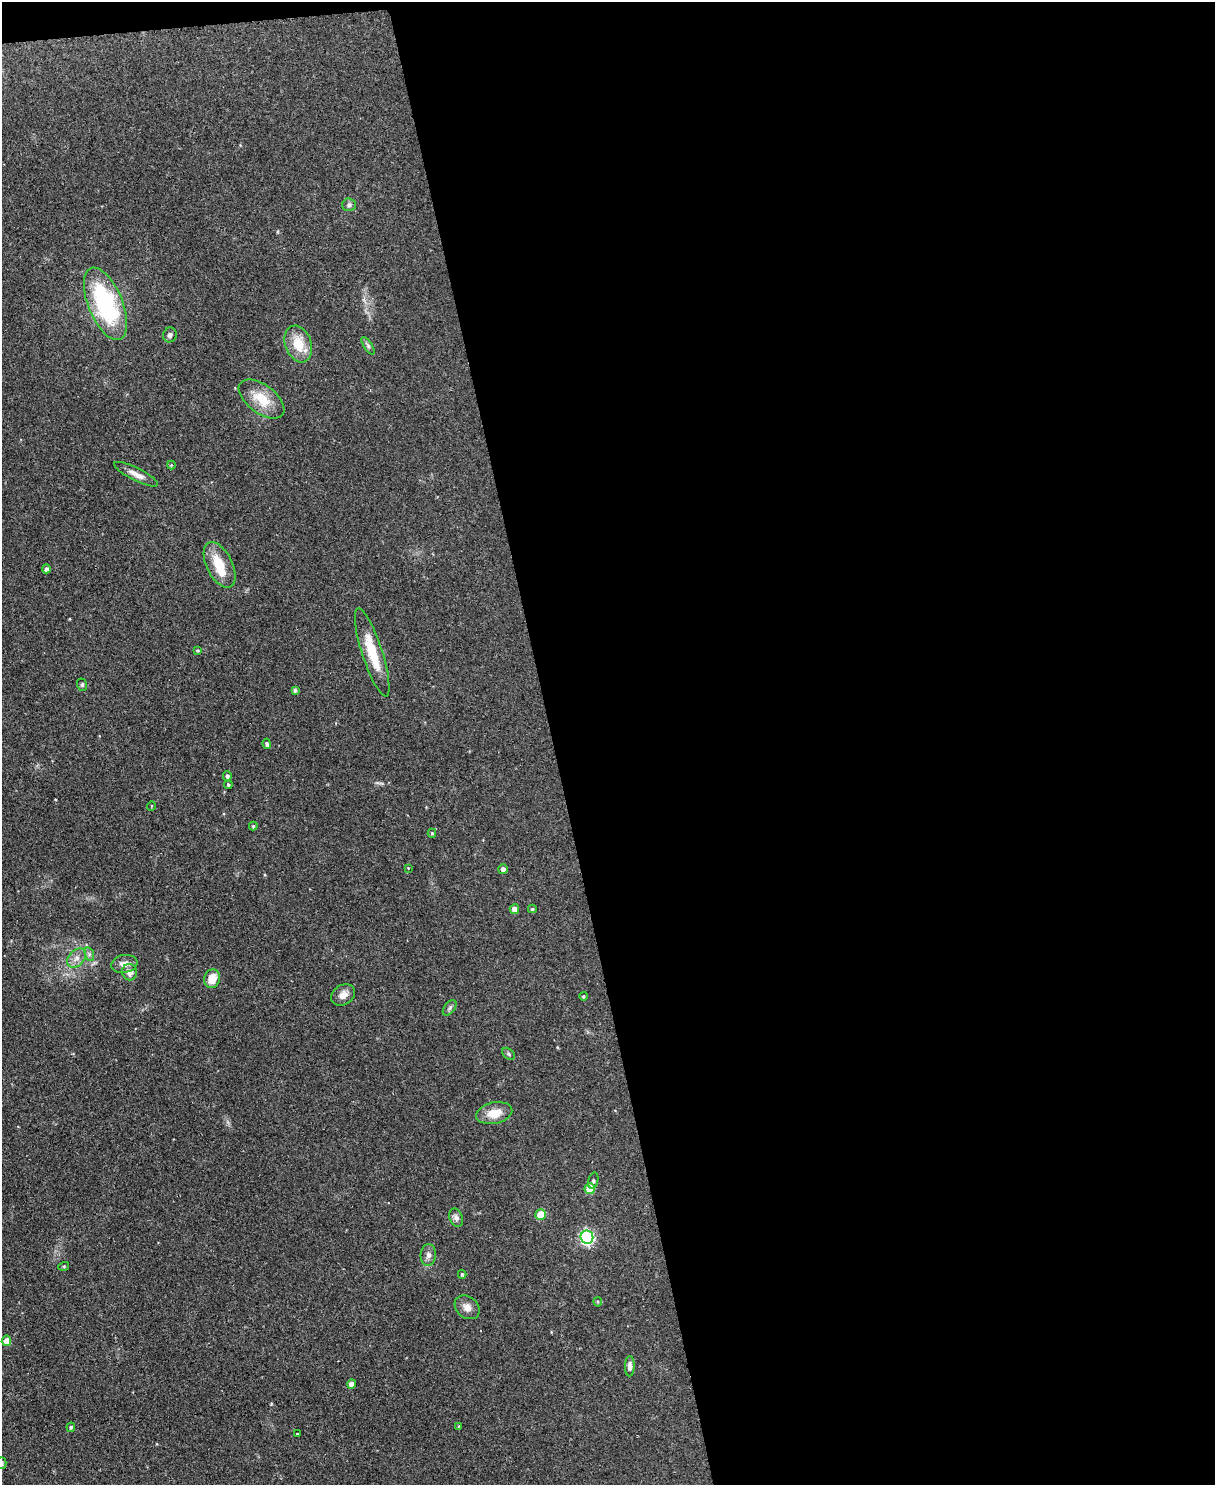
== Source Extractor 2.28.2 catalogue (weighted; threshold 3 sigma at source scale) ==
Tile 4 of 4 x 3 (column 4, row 1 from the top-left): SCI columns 3642-4854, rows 3104-4586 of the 4854 x 4838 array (HDU 1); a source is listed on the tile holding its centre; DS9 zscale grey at full resolution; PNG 1217 x 1487 px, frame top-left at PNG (2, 2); each listed source drawn as its Kron ellipse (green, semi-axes under 4 px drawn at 4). Shown black and unused: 55% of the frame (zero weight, under 2 of 3 exposures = <1% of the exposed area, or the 3 px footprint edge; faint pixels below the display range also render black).
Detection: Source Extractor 2.28.2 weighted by HDU 2 'WHT'; one run over the whole footprint, this tile lists its part. Background 0.123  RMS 0.0083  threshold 0.0374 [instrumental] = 3 sigma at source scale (4.5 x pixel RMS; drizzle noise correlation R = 1.50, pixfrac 1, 0.05/0.05 arcsec/px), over >= 5 px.
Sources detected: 52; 1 inside a brighter object's white glare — neither listed nor drawn; the other 51 listed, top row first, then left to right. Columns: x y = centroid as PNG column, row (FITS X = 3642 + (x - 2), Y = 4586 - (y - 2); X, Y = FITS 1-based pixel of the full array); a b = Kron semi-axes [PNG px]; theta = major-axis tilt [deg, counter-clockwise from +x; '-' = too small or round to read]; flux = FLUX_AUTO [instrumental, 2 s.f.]
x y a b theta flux
349 205 7 6 - 2.1
105 304 38 17 -68 96
170 335 7 6 - 2.3
298 344 19 13 -71 20
368 346 10 4 -57 1.8
262 399 26 14 -37 20
171 465 4 4 - 0.75
136 474 24 6 -27 6.3
220 565 24 13 -64 21
46 569 4 4 - 2.4
197 651 4 3 - 0.87
372 652 46 10 -72 26
82 685 6 5 - 1.1
295 690 4 3 - 1.6
267 744 5 4 - 1.8
227 776 5 4 - 2.1
228 785 4 4 - 1.2
151 806 5 3 - 0.57
253 826 4 4 - 1.2
432 833 4 4 - 1.2
408 868 4 3 - 0.57
503 869 5 4 - 3.8
514 909 5 5 - 6.2
532 909 4 4 - 1.1
89 954 7 4 -73 1.7
77 958 11 7 45 4.7
124 964 13 9 11 6.3
130 972 8 7 - 6
212 979 9 7 73 12
343 995 13 9 33 6.2
583 996 4 4 - 1.1
450 1008 9 5 53 1.9
509 1054 7 5 -42 1.4
494 1113 18 10 12 13
593 1181 8 5 73 1.5
590 1189 5 5 - 23
541 1215 5 5 - 20
456 1218 10 6 -67 3.7
587 1237 7 6 - 150
428 1255 11 7 85 3.6
64 1266 5 3 - 0.75
462 1274 4 3 - 1.2
598 1302 4 4 - 0.92
467 1307 13 10 -41 6
6 1341 5 4 - 7.1
630 1366 10 5 88 3.4
352 1384 4 4 - 4.7
459 1426 4 3 - 1.1
71 1427 5 4 - 1.4
297 1434 2 2 - 0.6
2 1463 6 5 - 1.6
Isophote crosses this tile's border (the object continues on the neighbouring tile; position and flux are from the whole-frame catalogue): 1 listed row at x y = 2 1463